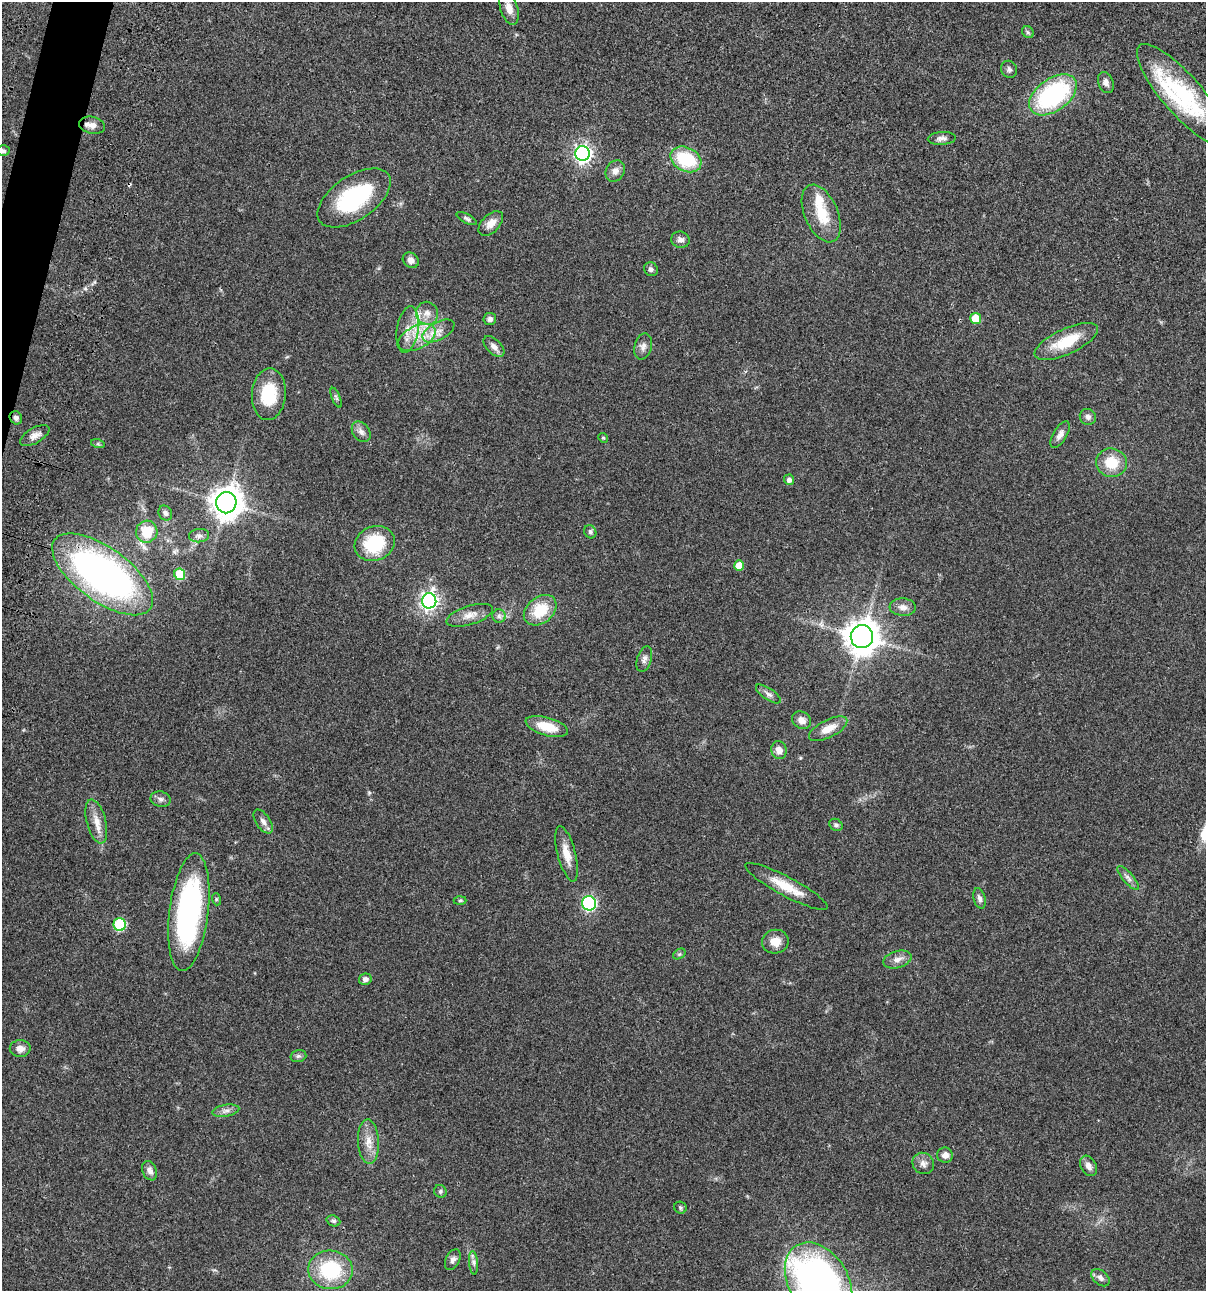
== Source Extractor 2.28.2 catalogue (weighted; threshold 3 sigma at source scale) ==
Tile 11 of 4 x 4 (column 3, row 3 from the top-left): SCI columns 2641-3844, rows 1409-2697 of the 5406 x 5393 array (HDU 1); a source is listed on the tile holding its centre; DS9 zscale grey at full resolution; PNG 1208 x 1293 px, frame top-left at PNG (2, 2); each listed source drawn as its Kron ellipse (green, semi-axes under 4 px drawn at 4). Shown black and unused: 1% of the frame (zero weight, under 3 of 4 exposures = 9% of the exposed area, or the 3 px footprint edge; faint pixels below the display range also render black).
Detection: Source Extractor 2.28.2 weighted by HDU 2 'WHT'; one run over the whole footprint, this tile lists its part. Background 0.0468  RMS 0.0053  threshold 0.0239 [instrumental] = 3 sigma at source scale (4.5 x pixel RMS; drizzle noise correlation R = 1.50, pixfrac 1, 0.05/0.05 arcsec/px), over >= 5 px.
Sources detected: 97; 1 cosmic-ray / hot-pixel residue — neither listed nor drawn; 3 inside a brighter listed object's ellipse — not listed separately; the other 93 listed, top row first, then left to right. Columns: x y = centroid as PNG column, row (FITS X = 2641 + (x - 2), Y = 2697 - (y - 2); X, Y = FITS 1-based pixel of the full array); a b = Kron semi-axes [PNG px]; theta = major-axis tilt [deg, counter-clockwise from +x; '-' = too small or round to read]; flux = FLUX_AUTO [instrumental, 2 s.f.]
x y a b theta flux
509 8 18 8 -72 5
1028 32 6 5 - 0.92
1009 69 9 8 - 1.6
1106 83 11 7 -70 2.2
1053 95 27 16 36 67
1183 96 66 19 -49 50
92 125 13 8 -12 3.3
942 138 14 6 3 2.1
3 151 6 5 - 1.2
582 153 7 7 - 180
686 159 16 12 -27 27
615 171 11 9 60 3.2
354 198 42 22 34 47
821 214 30 16 -66 16
467 219 11 4 -27 1.3
491 223 15 9 45 4.6
680 240 9 8 - 2.4
411 260 9 7 -43 2.6
651 269 7 6 - 1.5
427 313 11 11 - 4.1
490 319 6 6 - 1.6
976 319 5 5 - 12
408 330 23 11 81 7.5
438 331 17 9 29 5.3
417 338 20 11 27 10
1066 341 34 12 25 17
643 346 13 8 75 2.6
494 347 13 7 -46 2.9
269 394 26 17 86 21
336 398 10 4 -67 0.96
1088 417 8 7 - 1.9
16 418 7 6 - 1.6
361 432 11 8 -54 2.4
1060 434 15 7 59 2.7
35 436 16 7 30 3.3
603 438 5 4 - 0.63
98 444 7 4 -18 0.76
1112 463 15 14 - 12
789 480 5 5 - 1.9
226 503 10 10 - 750
165 513 8 6 -55 1.6
147 532 11 10 - 12
590 532 7 6 - 1.2
199 536 10 6 6 1.8
375 544 20 17 22 27
739 566 5 5 - 7.4
103 574 59 27 -36 210
180 574 6 5 - 19
429 601 7 7 - 200
903 607 13 9 -5 3.3
540 610 18 13 39 15
470 615 24 9 17 5
499 616 7 7 - 1.5
862 637 11 11 - 840
644 659 13 7 73 2.2
768 694 14 6 -34 2.1
802 720 10 8 -34 3.5
547 727 22 9 -16 11
828 729 21 9 27 6.5
779 750 9 7 -77 3.9
161 799 10 7 -13 1.9
96 821 22 9 -76 5.9
263 822 14 7 -55 2.4
836 825 7 5 -36 1.1
567 854 28 9 -75 7.3
1128 878 15 5 -49 2.2
786 886 46 9 -28 12
979 898 10 6 -74 1.9
216 899 6 4 -73 0.64
460 900 6 4 2 0.71
589 903 7 7 - 85
189 912 59 19 83 100
120 925 6 6 - 41
775 942 13 11 12 5.7
679 954 7 4 34 0.82
897 959 15 8 17 3.4
365 979 6 5 - 1.9
20 1048 10 8 2 3.4
298 1056 8 6 14 1.2
226 1111 14 6 10 2.2
368 1142 22 10 -87 6.6
945 1155 8 7 - 2.9
923 1163 11 10 - 2.8
1088 1166 11 7 -60 2.9
150 1171 10 7 -67 2.8
440 1191 6 6 - 1
680 1208 6 6 - 0.9
333 1221 7 5 -21 1.1
453 1260 11 7 63 1.9
474 1263 12 4 -85 1.7
330 1270 22 19 -4 32
1100 1278 10 7 -41 2.2
819 1282 43 29 -59 240
Overlapping masked pixels (flux is a lower limit): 2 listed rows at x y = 16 418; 103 574
Isophote crosses this tile's border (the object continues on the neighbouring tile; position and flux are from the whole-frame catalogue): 3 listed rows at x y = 509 8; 3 151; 819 1282